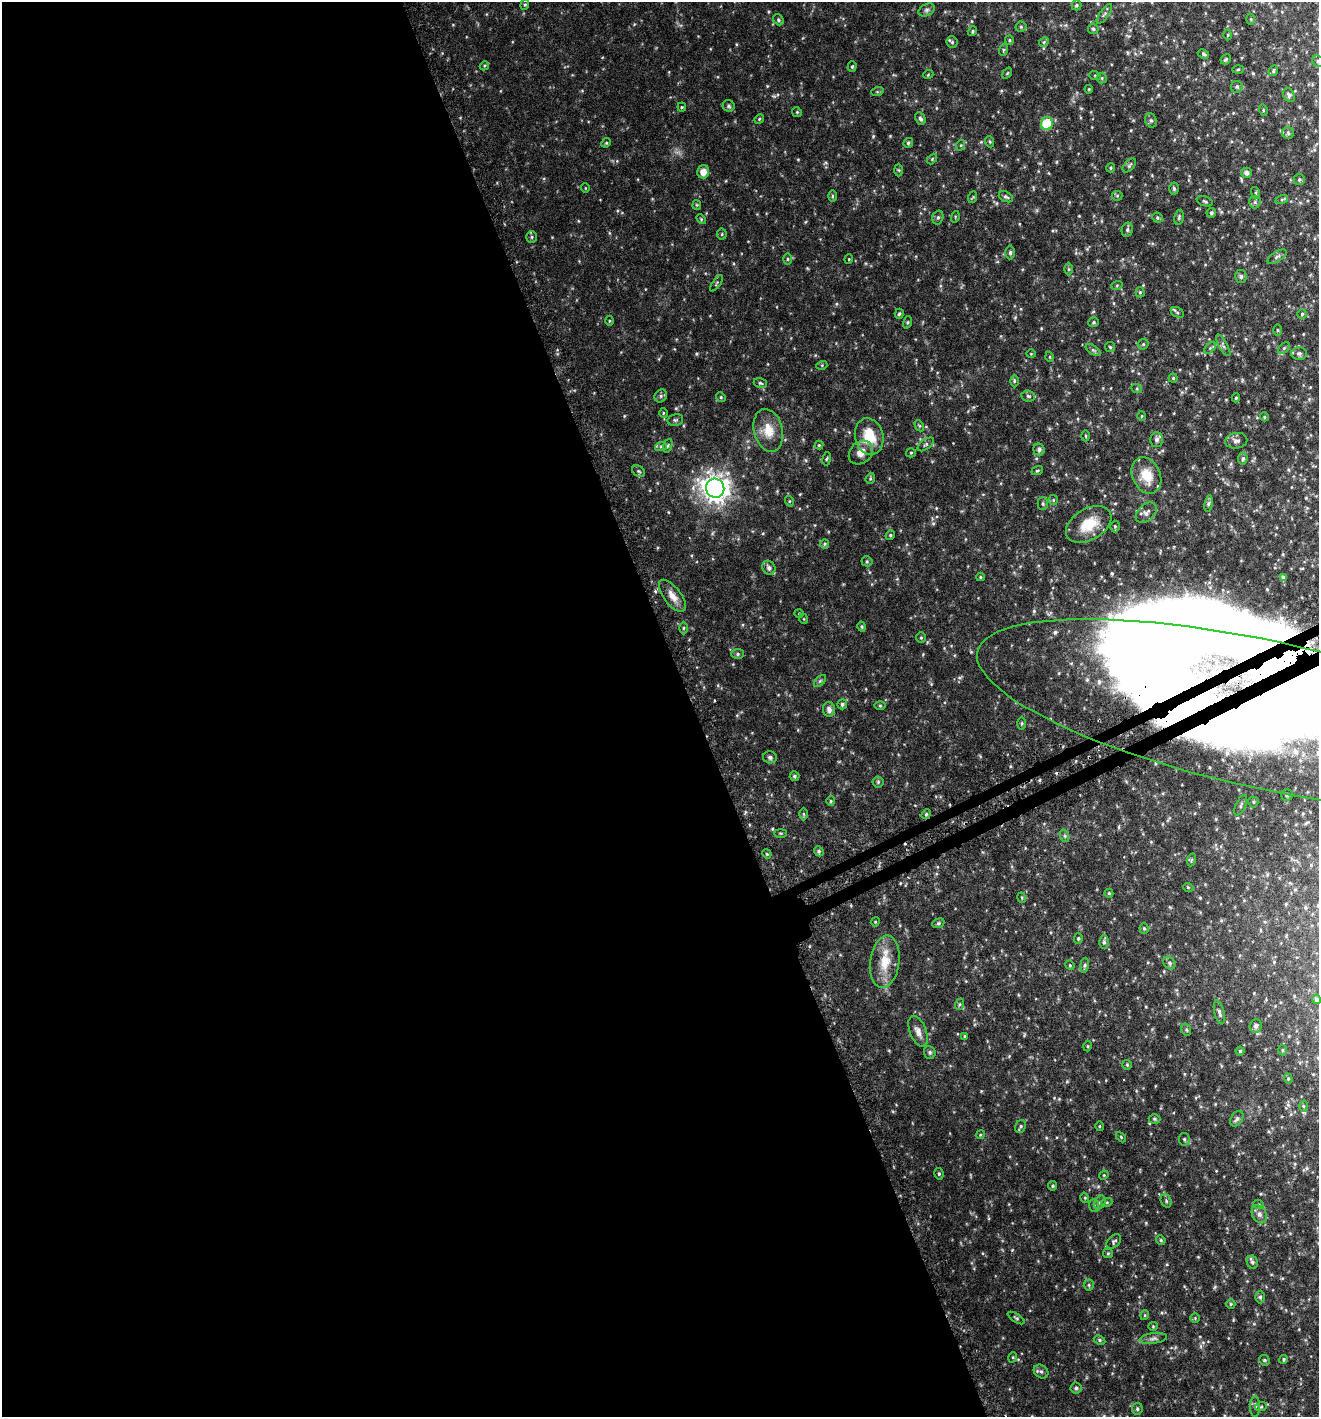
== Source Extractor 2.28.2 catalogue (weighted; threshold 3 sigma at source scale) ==
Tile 9 of 4 x 4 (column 1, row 3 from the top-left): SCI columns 201-1517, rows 1451-2865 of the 5597 x 5730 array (HDU 1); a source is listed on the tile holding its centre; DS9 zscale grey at full resolution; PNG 1321 x 1419 px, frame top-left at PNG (2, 2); each listed source drawn as its Kron ellipse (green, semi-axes under 4 px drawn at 4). Shown black and unused: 53% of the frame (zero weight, under 3 of 6 exposures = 3% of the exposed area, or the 3 px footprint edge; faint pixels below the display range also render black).
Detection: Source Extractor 2.28.2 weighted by HDU 2 'WHT'; one run over the whole footprint, this tile lists its part. Background 0.0291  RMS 0.0033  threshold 0.0135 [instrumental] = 3 sigma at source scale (4.09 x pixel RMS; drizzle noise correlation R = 1.36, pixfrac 0.8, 0.0396/0.0396 arcsec/px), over >= 5 px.
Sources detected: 240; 2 inside a brighter object's white glare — neither listed nor drawn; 7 inside a brighter listed object's ellipse — not listed separately; the other 231 listed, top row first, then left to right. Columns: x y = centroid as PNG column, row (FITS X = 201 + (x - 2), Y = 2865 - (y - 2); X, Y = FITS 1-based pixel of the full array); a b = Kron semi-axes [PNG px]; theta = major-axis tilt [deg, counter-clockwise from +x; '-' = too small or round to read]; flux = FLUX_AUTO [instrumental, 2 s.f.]
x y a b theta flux
525 5 5 4 - 0.36
1076 5 5 5 - 0.46
927 10 9 5 27 0.78
1104 14 11 4 54 0.7
1251 19 5 3 - 0.29
778 20 6 5 - 0.46
1021 27 5 5 - 0.42
1093 29 5 5 - 0.51
972 31 5 4 - 0.36
1228 35 5 3 - 0.29
1009 40 5 4 - 0.37
952 42 5 5 - 0.49
1044 42 5 4 - 0.37
1003 50 6 4 71 0.34
1203 54 6 4 -27 0.44
1226 59 5 4 - 0.46
1318 61 6 5 - 0.55
484 66 5 3 - 0.32
852 67 5 4 - 0.4
1238 69 5 3 - 0.3
1273 71 6 4 64 0.47
1007 73 6 3 53 0.27
928 75 5 3 - 0.24
1095 76 6 3 -19 0.28
1102 78 5 5 - 0.4
1237 87 6 6 - 0.54
1089 89 4 4 - 0.27
877 92 6 4 18 0.42
1289 95 7 5 -59 0.66
729 106 6 6 - 0.55
682 107 4 4 - 0.32
1263 110 6 3 -73 0.27
797 112 5 4 - 0.35
759 119 5 4 - 0.33
920 119 6 5 - 0.72
1151 120 7 5 -68 0.6
1047 124 6 6 - 13
1288 133 6 5 - 0.56
990 142 6 3 -72 0.3
606 143 5 4 - 0.34
908 143 5 4 - 0.5
961 145 5 3 - 0.28
932 159 6 4 47 0.32
1129 165 8 5 46 0.52
1111 168 4 4 - 0.33
899 170 6 4 -88 0.35
703 172 6 6 - 2.3
1246 173 5 5 - 0.94
1299 179 6 5 - 0.52
585 188 5 3 - 0.2
1174 189 6 4 -86 0.56
1256 193 6 4 -72 0.38
832 196 6 4 90 0.37
1117 196 5 5 - 0.38
973 197 6 3 70 0.27
1006 197 7 5 -26 0.59
1282 199 6 4 19 0.46
1204 201 8 4 -19 0.53
1255 202 6 6 - 0.58
697 205 5 4 - 0.32
1211 213 5 4 - 0.51
938 217 7 5 74 0.58
955 217 6 3 73 0.3
1179 217 7 4 80 0.53
1157 218 5 5 - 0.48
701 219 6 3 -46 0.32
1127 230 7 5 76 0.58
722 234 5 5 - 0.37
532 237 6 5 - 0.51
1010 253 6 4 89 0.62
1277 257 11 5 33 0.69
787 259 5 3 - 0.36
849 259 5 3 - 0.22
1069 269 6 4 90 0.39
1241 276 6 5 - 0.71
716 283 9 3 55 0.34
1117 285 6 3 20 0.34
1140 292 5 4 - 0.43
1177 312 7 4 -28 0.49
899 314 5 3 - 0.44
1302 314 5 5 - 0.47
609 321 5 3 - 0.3
907 322 6 4 71 0.38
1093 322 5 5 - 0.45
1277 330 6 4 -89 0.38
1143 344 6 5 - 0.36
1223 345 12 2 -60 0.52
1110 347 5 5 - 0.44
1210 348 7 4 45 0.46
1284 348 7 4 44 0.53
1093 350 8 4 -35 0.55
1299 353 7 6 - 0.71
1031 354 4 4 - 0.26
1050 357 5 3 - 0.23
822 365 5 3 - 0.27
1173 378 4 4 - 0.36
1014 381 6 4 90 0.42
760 383 7 5 -17 0.46
1137 389 5 3 - 0.29
661 396 7 6 - 0.62
1028 396 7 5 -6 0.57
721 397 5 4 - 0.37
1236 398 4 4 - 0.39
663 413 5 3 - 0.29
1142 416 5 3 - 0.26
1264 417 4 4 - 0.35
675 420 8 5 13 0.59
919 426 6 4 -60 0.36
768 430 22 14 -76 5.1
869 436 18 14 -78 7.6
1086 436 5 3 - 0.3
1157 439 7 6 - 1
1236 441 11 8 6 1.2
926 444 9 5 36 0.61
819 445 4 4 - 0.29
661 446 6 4 19 0.45
668 446 7 4 71 0.49
1039 449 6 5 - 0.9
861 453 13 10 41 2.6
911 453 5 4 - 0.37
827 459 7 3 80 0.35
1243 459 6 4 83 0.53
639 471 7 5 -35 0.52
1037 471 6 4 17 0.36
1146 476 19 14 -65 5.9
870 478 6 4 70 0.39
715 488 9 9 - 310
1053 500 5 5 - 0.35
789 501 5 3 - 0.26
1043 504 6 5 - 0.52
1209 504 8 4 81 0.64
1146 513 12 8 44 1.5
1089 524 25 15 31 7.3
1115 526 6 5 - 0.39
890 535 5 4 - 0.38
825 544 5 4 - 0.38
867 561 5 5 - 0.4
769 568 7 6 - 1
980 577 4 4 - 0.34
1283 578 3 3 - 0.57
672 596 19 8 -52 2.7
799 613 4 4 - 0.28
804 619 5 3 - 0.22
862 626 5 4 - 0.41
683 628 6 4 89 0.41
921 638 5 4 - 0.37
738 654 6 5 - 0.54
820 681 7 4 45 0.48
842 704 5 4 - 0.62
880 705 5 3 - 0.33
829 709 7 6 - 1.4
1266 715 295 74 -12 1100
1022 723 7 3 89 0.38
770 757 7 6 - 0.81
795 776 5 5 - 0.54
878 782 5 5 - 0.48
1287 795 6 6 - 0.78
831 801 5 4 - 0.34
1253 802 5 5 - 0.47
1241 805 11 5 66 0.7
803 814 6 4 -89 0.38
926 814 5 4 - 0.43
780 833 6 3 0 0.31
1065 836 6 4 -72 0.5
819 851 5 4 - 0.54
767 854 5 3 - 0.31
1191 860 6 4 71 0.36
1188 887 5 3 - 0.25
1109 893 4 4 - 0.36
1022 898 5 3 - 0.27
875 922 4 3 - 0.25
938 923 6 4 21 0.48
1144 928 5 4 - 0.39
1078 939 5 4 - 0.39
1104 942 7 5 -89 0.57
885 962 26 14 82 6.7
1169 963 7 5 -49 0.62
1070 965 5 4 - 0.31
1084 965 7 4 81 0.54
1316 999 4 4 - 0.66
960 1004 6 4 70 0.36
1219 1012 12 5 -76 0.87
1256 1026 7 6 - 0.99
1186 1030 6 5 - 0.47
918 1031 16 8 -69 2
965 1036 4 3 - 0.29
1088 1046 5 3 - 0.26
1282 1050 5 3 - 0.32
1240 1051 4 4 - 0.36
930 1052 6 6 - 0.56
1127 1065 5 5 - 0.33
1288 1079 5 4 - 0.35
1303 1106 5 3 - 0.34
1155 1119 6 5 - 0.41
1237 1119 8 5 59 0.7
1099 1126 5 3 - 0.27
1020 1127 7 5 62 0.55
980 1135 4 3 - 0.29
1121 1137 6 4 -47 0.32
1184 1139 6 5 - 0.57
939 1174 6 4 -77 0.48
1104 1175 5 4 - 0.25
1053 1186 5 4 - 0.47
1085 1198 5 3 - 0.26
1166 1201 7 5 -70 0.47
1107 1202 5 3 - 0.32
1100 1203 7 5 63 0.63
1259 1205 5 3 - 0.33
1094 1206 6 5 - 0.47
1259 1214 9 7 -58 1.1
1161 1240 5 4 - 0.38
1114 1241 8 5 43 0.57
1108 1253 5 4 - 0.34
1252 1262 7 5 -66 0.69
1089 1285 5 5 - 0.41
1260 1297 6 4 -90 0.56
1231 1304 5 4 - 0.34
1145 1315 5 3 - 0.26
1016 1318 9 3 -32 0.42
1195 1318 5 4 - 0.34
1153 1326 5 4 - 0.28
1153 1338 14 5 7 0.98
1100 1340 6 4 -28 0.44
1013 1357 5 3 - 0.27
1283 1359 4 4 - 0.38
1264 1360 5 5 - 0.48
1041 1371 8 6 -38 0.84
1076 1388 5 5 - 0.6
1255 1406 10 5 90 0.7
1261 1407 6 3 18 0.39
1137 1409 6 5 - 0.57
Overlapping masked pixels (flux is a lower limit): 1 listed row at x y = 1266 715
Isophote crosses this tile's border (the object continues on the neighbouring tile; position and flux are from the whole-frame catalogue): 2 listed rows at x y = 1318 61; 1266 715